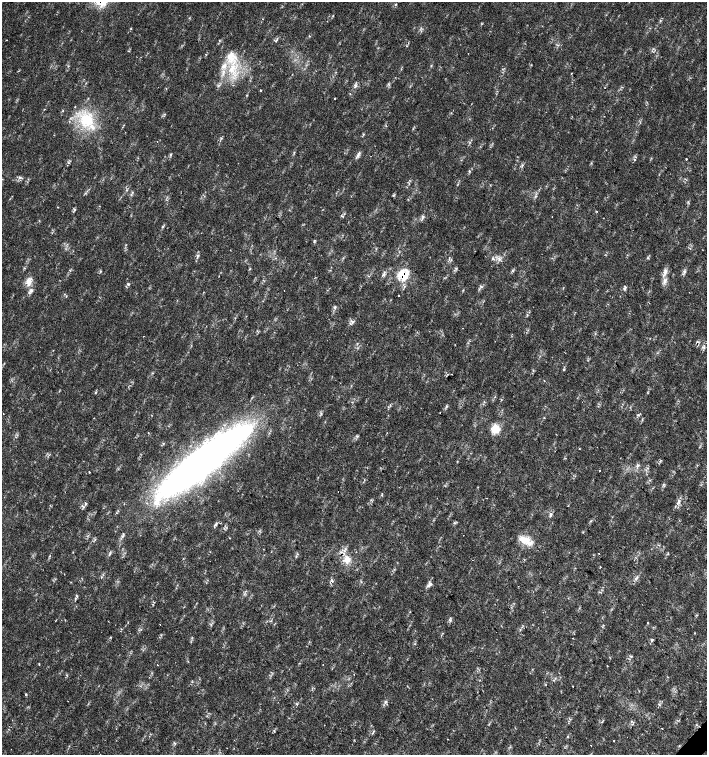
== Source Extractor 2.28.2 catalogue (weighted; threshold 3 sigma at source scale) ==
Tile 6 of 4 x 4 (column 2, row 2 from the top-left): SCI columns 1635-3043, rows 3011-4516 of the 6023 x 6029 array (HDU 1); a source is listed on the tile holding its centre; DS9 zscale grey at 2 x 2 block average (1 PNG px = mean of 2 x 2 image px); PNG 709 x 757 px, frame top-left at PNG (2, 2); no overlay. Shown black and unused: <1% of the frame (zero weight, under 2 of 3 exposures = <1% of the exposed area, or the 3 px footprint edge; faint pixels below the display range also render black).
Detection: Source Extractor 2.28.2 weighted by HDU 2 'WHT'; one run over the whole footprint, this tile lists its part. Background 0.0178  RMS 0.0029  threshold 0.0129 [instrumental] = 3 sigma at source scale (4.5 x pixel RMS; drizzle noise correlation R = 1.50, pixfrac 1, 0.0396/0.0396 arcsec/px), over >= 5 px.
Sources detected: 112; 2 cosmic-ray / hot-pixel residue — not listed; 5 inside a brighter listed object's ellipse — not listed separately; the other 105 listed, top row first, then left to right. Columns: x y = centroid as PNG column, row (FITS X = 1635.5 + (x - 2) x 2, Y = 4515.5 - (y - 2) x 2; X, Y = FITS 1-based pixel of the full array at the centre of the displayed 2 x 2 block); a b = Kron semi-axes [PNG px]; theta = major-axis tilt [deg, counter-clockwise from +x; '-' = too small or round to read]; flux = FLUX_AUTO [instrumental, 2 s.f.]
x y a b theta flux
333 16 3 2 - 0.45
131 29 3 2 - 0.34
277 39 6 2 65 0.63
6 40 2 2 - 0.28
129 51 3 2 - 0.38
231 57 16 15 - 15
431 66 3 2 - 0.46
571 73 2 2 - 0.43
355 85 5 2 - 1
166 88 2 2 - 0.32
704 88 3 2 - 0.37
260 91 2 2 - 3
335 99 3 2 - 0.41
63 110 3 2 - 0.43
87 120 20 19 - 28
125 132 2 2 - 0.26
54 135 2 2 - 0.27
157 141 2 2 - 0.55
170 154 4 3 - 0.79
358 155 8 4 63 2
634 159 4 3 - 0.87
686 159 2 2 - 0.88
522 165 3 2 - 0.64
469 171 4 3 - 0.81
20 177 6 3 -12 1.1
132 192 3 2 - 0.44
393 195 4 3 - 0.77
535 196 3 3 - 0.66
58 207 2 2 - 0.6
75 210 4 3 - 0.87
596 211 3 2 - 0.39
343 216 3 3 - 0.67
423 216 5 3 - 1.1
552 217 2 2 - 0.21
603 218 2 2 - 0.33
163 226 3 3 - 0.68
314 241 5 3 - 0.71
197 256 8 3 71 1.5
648 258 3 2 - 0.5
451 259 3 2 - 0.57
492 259 4 2 - 0.7
499 259 7 3 -42 1.8
100 271 3 3 - 0.65
665 271 8 4 79 2.8
684 271 5 4 - 1.3
383 274 7 3 59 1.6
403 275 15 14 - 16
665 281 9 4 65 2.6
29 282 11 8 -87 5.7
128 284 4 3 - 0.91
481 287 4 2 - 0.73
624 289 4 3 - 1.2
463 290 3 2 - 0.43
29 293 4 3 - 0.86
398 295 2 2 - 0.77
66 297 2 2 - 0.36
334 307 4 2 - 0.86
350 323 4 2 - 0.7
703 347 5 3 - 1.1
657 353 3 2 - 0.43
564 369 3 2 - 0.76
447 406 4 3 - 0.8
440 413 2 2 - 0.34
638 415 4 3 - 0.9
496 429 13 9 -83 7.5
148 433 2 2 - 0.29
357 436 4 3 - 0.77
579 448 2 2 - 1.1
202 461 103 22 38 410
697 465 2 2 - 0.32
637 466 8 2 72 1.4
600 471 2 2 - 0.65
89 472 2 2 - 1.3
338 491 2 2 - 0.42
679 501 8 3 89 1.9
85 503 3 2 - 0.85
83 507 3 3 - 0.85
550 515 7 3 78 1.6
216 524 6 3 45 1.4
583 532 2 2 - 0.62
229 538 2 2 - 0.37
525 540 19 8 -28 10
263 549 2 2 - 0.25
599 553 2 2 - 0.35
347 559 13 5 -39 5.2
600 567 3 2 - 0.32
636 578 6 3 36 1.3
430 584 7 5 49 2.2
75 598 3 3 - 0.69
160 624 2 2 - 0.25
694 633 2 2 - 0.58
652 639 4 3 - 0.8
631 657 4 2 - 0.72
39 664 3 2 - 0.4
157 665 2 2 - 0.29
323 665 2 2 - 0.21
607 666 2 2 - 0.37
354 675 2 2 - 0.22
573 686 2 2 - 0.47
26 694 2 2 - 1.7
386 702 3 3 - 0.89
274 731 3 2 - 0.41
373 731 5 2 - 0.66
567 736 3 3 - 0.62
448 739 2 2 - 0.25
Overlapping masked pixels (flux is a lower limit): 2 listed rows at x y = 403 275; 202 461
Diffuse or blended objects may show on this block-average render without a row.